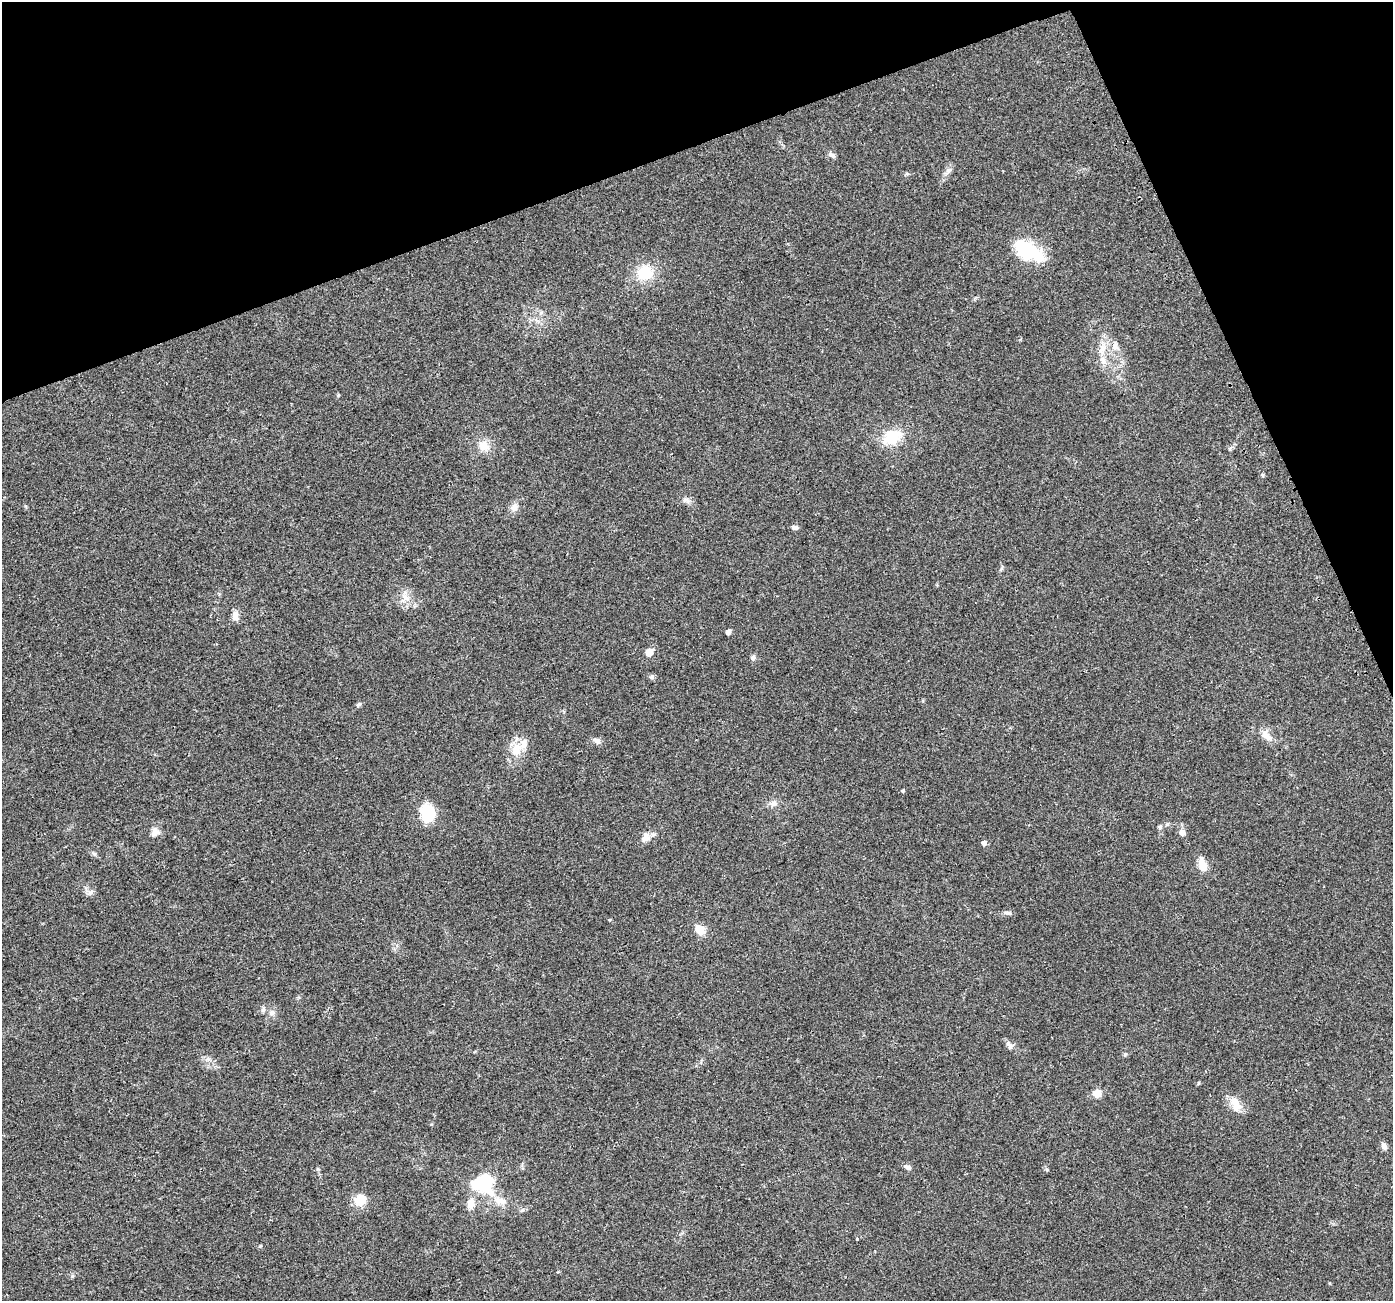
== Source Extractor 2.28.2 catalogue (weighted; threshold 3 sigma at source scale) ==
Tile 3 of 4 x 4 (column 3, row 1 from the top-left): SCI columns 2814-4204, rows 3992-5290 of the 5630 x 5441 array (HDU 1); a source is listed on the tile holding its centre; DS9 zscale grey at full resolution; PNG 1395 x 1303 px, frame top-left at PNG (2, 2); no overlay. Shown black and unused: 18% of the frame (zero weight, under 2 of 3 exposures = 2% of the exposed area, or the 3 px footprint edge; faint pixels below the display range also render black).
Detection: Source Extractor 2.28.2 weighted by HDU 2 'WHT'; one run over the whole footprint, this tile lists its part. Background 0.059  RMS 0.0083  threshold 0.0372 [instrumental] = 3 sigma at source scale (4.5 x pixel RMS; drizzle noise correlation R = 1.50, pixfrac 1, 0.0396/0.0396 arcsec/px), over >= 5 px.
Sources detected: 54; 2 inside a brighter object's white glare — not listed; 2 inside a brighter listed object's ellipse — not listed separately; the other 50 listed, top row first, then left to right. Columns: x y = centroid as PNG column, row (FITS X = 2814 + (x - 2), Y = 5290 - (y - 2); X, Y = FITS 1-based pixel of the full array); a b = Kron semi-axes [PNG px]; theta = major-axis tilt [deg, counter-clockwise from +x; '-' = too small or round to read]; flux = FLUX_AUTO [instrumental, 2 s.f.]
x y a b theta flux
831 155 11 6 -37 2.6
948 171 9 6 70 2.9
1028 251 33 16 -32 49
645 273 19 17 10 25
541 313 7 5 43 1.9
1115 346 13 9 -89 5.8
1102 348 15 9 61 7.7
1103 360 14 9 -73 6.7
892 437 21 14 24 26
483 446 15 13 -42 10
1262 475 6 5 - 1.2
687 500 12 7 -8 3.5
514 507 10 9 - 4.8
795 527 9 5 -6 2.3
1001 569 6 5 - 1.3
405 597 15 7 -50 6.6
235 616 12 8 -88 5.3
728 632 4 4 - 3.6
649 652 5 5 - 14
753 657 7 6 - 2.3
652 677 7 5 -48 1.6
359 704 7 5 32 1.9
1267 736 18 10 -44 7.7
597 741 11 7 -33 3.2
516 750 21 13 73 14
903 790 5 4 - 0.86
773 803 12 8 1 4.2
427 813 18 14 -77 34
1160 827 7 5 -14 1.5
155 832 14 11 69 5.4
1182 832 7 7 - 5
645 838 13 10 57 6.7
984 843 5 5 - 3.2
94 854 7 5 -52 1.6
1202 865 15 8 -74 12
90 893 7 4 19 2.1
1008 913 13 4 -10 2.3
700 930 13 10 -42 9
263 1010 7 6 - 1.9
272 1013 10 8 36 3.7
1010 1045 11 6 -53 3.1
1097 1093 9 9 - 7.2
1236 1105 23 12 -66 10
1384 1146 9 6 -69 3.3
908 1167 10 6 -26 2.5
486 1188 24 14 -39 24
360 1200 13 11 45 14
471 1203 16 10 79 8
857 1239 3 3 - 2.4
260 1246 5 4 - 0.81
Unlisted compact peaks at least as high as the median listed source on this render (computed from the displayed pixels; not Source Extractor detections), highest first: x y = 1198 1083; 72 1276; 522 1210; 1047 1170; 338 395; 1125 1054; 25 506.